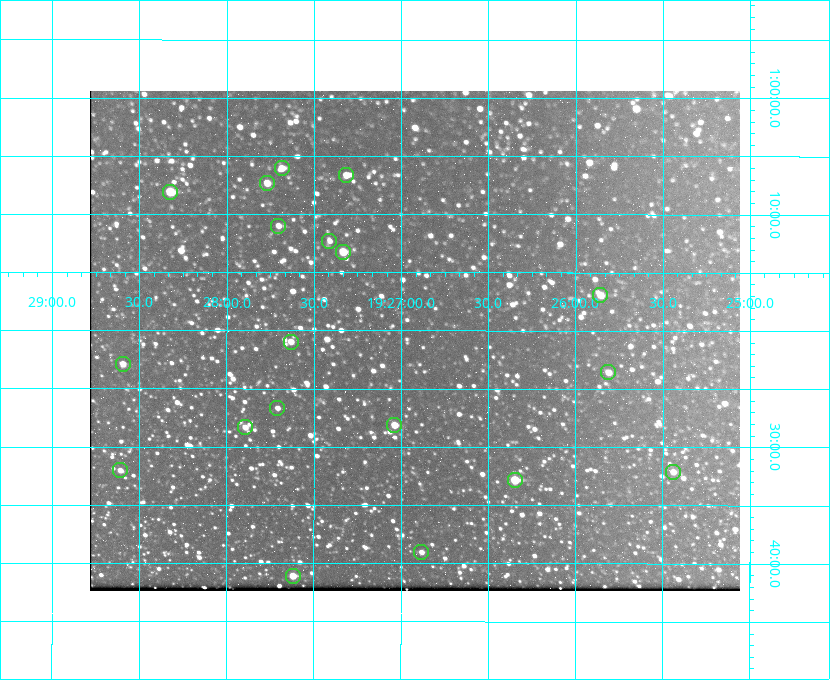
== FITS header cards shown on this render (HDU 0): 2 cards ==
NAXIS1  =                  650 / Width of table row in bytes
NAXIS2  =                  500 / Number of rows in table

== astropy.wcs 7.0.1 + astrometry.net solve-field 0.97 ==
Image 650 x 500 px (HDU 0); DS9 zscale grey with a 90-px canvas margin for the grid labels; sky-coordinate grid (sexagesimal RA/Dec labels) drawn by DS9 from the SOLVED WCS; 19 Tycho-2 reference stars matched to detected sources circled (green)
Header WCS: none
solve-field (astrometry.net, Tycho-2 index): SOLVED blind (the file carries no WCS)
Solved WCS: RA---TAN-SIP/DEC--TAN-SIP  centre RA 19:26:55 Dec +01:21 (291.73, +1.35 deg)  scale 5.16 arcsec/px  FOV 55.9' x 43.0'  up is +180 deg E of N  parity flipped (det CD > 0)
(file carries no celestial WCS; the grid is the blind solution)
Tycho-2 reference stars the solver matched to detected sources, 19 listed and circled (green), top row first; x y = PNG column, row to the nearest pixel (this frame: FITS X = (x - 90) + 1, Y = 500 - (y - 91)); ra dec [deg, ICRS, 3 dp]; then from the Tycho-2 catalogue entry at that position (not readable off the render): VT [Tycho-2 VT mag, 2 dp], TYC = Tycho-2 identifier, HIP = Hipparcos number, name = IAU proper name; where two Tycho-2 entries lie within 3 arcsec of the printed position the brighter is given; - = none
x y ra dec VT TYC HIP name
282 168 291.921 +1.101 10.89 465-1942-1 - -
346 175 291.829 +1.111 10.78 465-2030-1 - -
267 183 291.942 +1.122 10.76 465-1161-1 - -
170 192 292.081 +1.135 10.24 465-979-1 - -
278 226 291.926 +1.184 11.49 465-1994-1 - -
329 241 291.853 +1.206 11.17 465-1444-1 - -
343 252 291.833 +1.221 9.77 465-1968-1 - -
600 295 291.465 +1.282 11.06 465-140-1 - -
291 342 291.908 +1.350 10.94 465-1840-1 - -
123 364 292.148 +1.381 10.77 465-611-1 - -
608 372 291.453 +1.393 11.17 465-261-1 - -
277 408 291.927 +1.444 11.17 465-873-1 - -
394 425 291.759 +1.468 10.00 465-530-1 - -
245 427 291.973 +1.472 10.69 465-577-1 - -
120 470 292.152 +1.534 10.91 465-857-1 - -
673 472 291.360 +1.535 11.71 465-397-1 - -
515 480 291.587 +1.547 9.51 465-596-1 - -
421 552 291.720 +1.651 11.47 465-675-1 - -
293 576 291.905 +1.685 9.70 465-808-1 - -